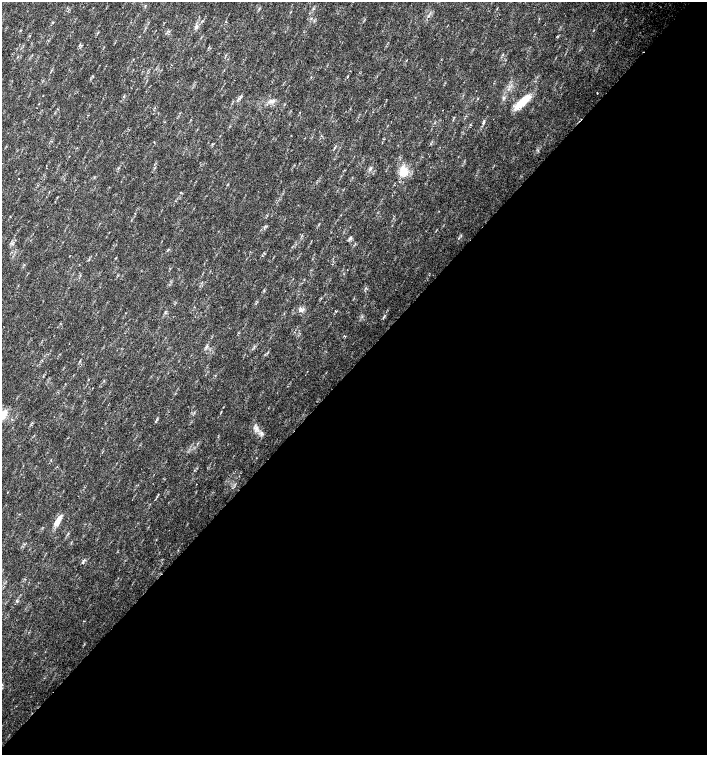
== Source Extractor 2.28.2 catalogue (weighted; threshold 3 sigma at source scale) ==
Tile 12 of 4 x 4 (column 4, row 3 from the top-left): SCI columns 4454-5862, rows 1507-3012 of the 6023 x 6029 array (HDU 1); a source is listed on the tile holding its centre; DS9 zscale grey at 2 x 2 block average (1 PNG px = mean of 2 x 2 image px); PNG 709 x 757 px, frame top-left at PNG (2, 2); no overlay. Shown black and unused: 52% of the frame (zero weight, under 2 of 3 exposures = <1% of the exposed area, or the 3 px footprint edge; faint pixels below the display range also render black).
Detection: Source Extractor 2.28.2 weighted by HDU 2 'WHT'; one run over the whole footprint, this tile lists its part. Background 0.0337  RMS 0.0041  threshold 0.0184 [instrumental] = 3 sigma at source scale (4.5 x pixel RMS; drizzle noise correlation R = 1.50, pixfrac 1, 0.0396/0.0396 arcsec/px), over >= 5 px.
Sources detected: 23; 2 inside a brighter listed object's ellipse — not listed separately; the other 21 listed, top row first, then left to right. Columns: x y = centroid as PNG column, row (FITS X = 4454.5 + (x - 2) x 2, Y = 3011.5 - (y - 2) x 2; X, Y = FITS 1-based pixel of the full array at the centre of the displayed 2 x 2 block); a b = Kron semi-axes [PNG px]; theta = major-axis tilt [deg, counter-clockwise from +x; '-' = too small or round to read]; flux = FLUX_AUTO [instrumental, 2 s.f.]
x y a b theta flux
52 23 2 2 - 0.62
196 27 4 2 - 1.1
347 76 3 2 - 0.56
597 93 2 2 - 0.5
43 96 2 2 - 0.34
124 97 2 2 - 0.54
521 102 23 8 47 17
443 110 2 2 - 0.57
403 171 14 10 67 11
18 178 2 2 - 1.2
461 236 3 2 - 0.62
350 238 6 3 58 1.5
12 244 3 2 - 0.98
301 311 6 2 -18 1.5
207 346 4 2 - 1
125 365 2 2 - 0.46
3 414 14 8 48 8.8
261 433 6 3 86 1.9
7 492 2 2 - 0.83
58 521 13 5 61 8.2
83 563 3 2 - 0.68
Isophote crosses this tile's border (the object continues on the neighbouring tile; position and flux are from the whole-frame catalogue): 1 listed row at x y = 3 414
Diffuse or blended objects may show on this block-average render without a row.